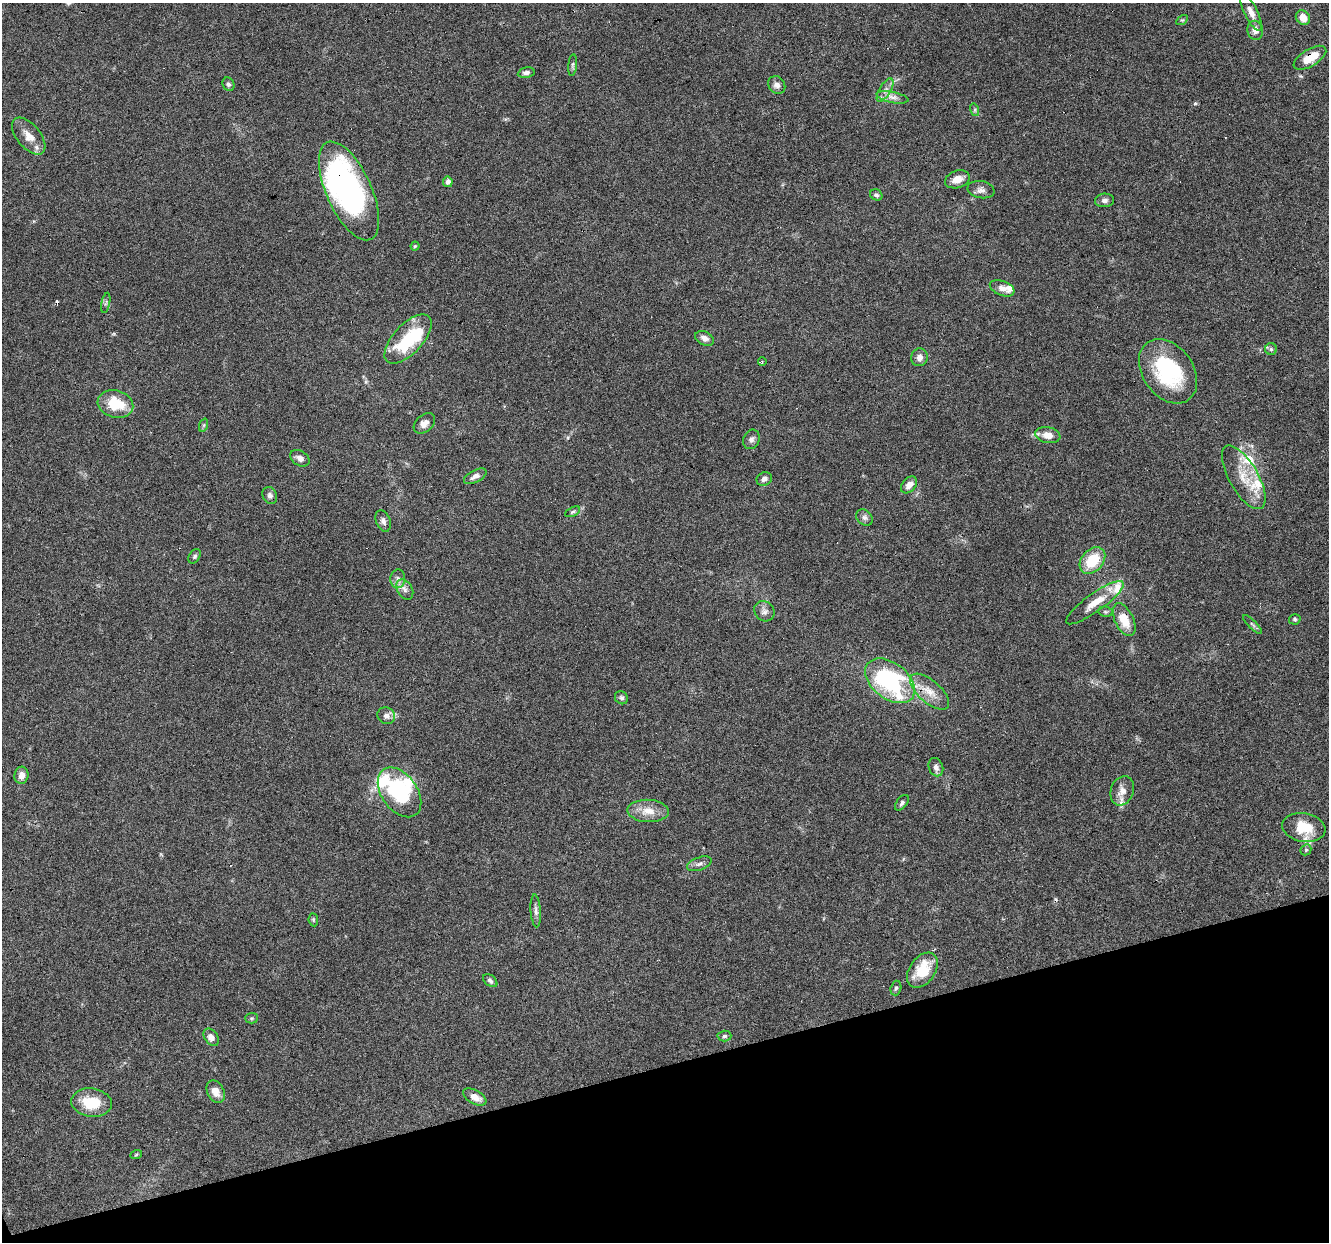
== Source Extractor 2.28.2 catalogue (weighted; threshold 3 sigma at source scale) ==
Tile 14 of 4 x 4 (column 2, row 4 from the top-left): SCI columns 1327-2653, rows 108-1347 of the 5306 x 5122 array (HDU 1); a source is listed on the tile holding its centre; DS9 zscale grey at full resolution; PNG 1331 x 1244 px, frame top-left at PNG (2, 3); each listed source drawn as its Kron ellipse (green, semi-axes under 4 px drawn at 4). Shown black and unused: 14% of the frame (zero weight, under 3 of 6 exposures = <1% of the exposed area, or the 3 px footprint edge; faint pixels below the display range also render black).
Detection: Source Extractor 2.28.2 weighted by HDU 2 'WHT'; one run over the whole footprint, this tile lists its part. Background 0.0592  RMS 0.004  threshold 0.0164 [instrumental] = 3 sigma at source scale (4.09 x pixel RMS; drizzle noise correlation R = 1.36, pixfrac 0.8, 0.0396/0.0396 arcsec/px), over >= 5 px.
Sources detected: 93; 3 inside a brighter object's white glare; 5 cosmic-ray / hot-pixel residue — neither listed nor drawn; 8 inside a brighter listed object's ellipse — not listed separately; the other 77 listed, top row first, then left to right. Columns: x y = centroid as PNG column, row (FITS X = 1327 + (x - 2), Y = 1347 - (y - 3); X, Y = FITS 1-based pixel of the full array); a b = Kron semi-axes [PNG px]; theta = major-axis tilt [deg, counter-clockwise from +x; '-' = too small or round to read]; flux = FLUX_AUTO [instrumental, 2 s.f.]
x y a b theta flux
1251 12 20 6 -64 2.7
1303 18 8 6 -47 3.4
1182 20 6 4 31 0.52
1255 30 9 8 - 2.6
1310 58 18 8 31 7.5
573 65 11 4 85 0.8
526 73 8 5 11 1.3
228 84 7 5 -62 0.86
777 85 9 8 - 1.8
885 90 13 5 59 1.9
892 97 16 5 -11 2.2
975 110 6 4 -73 0.59
29 136 22 11 -50 4.8
957 179 13 8 18 3.9
448 182 5 5 - 1.7
981 190 14 8 -10 1.8
349 191 53 22 -65 91
876 195 6 5 - 0.81
1105 200 9 7 6 1.3
415 246 4 4 - 0.46
1002 288 13 7 -21 2.6
106 303 10 3 79 0.65
705 338 10 6 -26 1.9
408 339 31 14 47 22
1271 349 6 6 - 0.78
919 357 9 8 - 2
762 361 4 3 - 0.36
1168 371 35 25 -54 34
115 404 18 13 -16 12
424 423 12 8 42 2.4
204 425 7 4 71 0.57
1048 435 12 8 -11 4.3
751 439 10 8 65 1.4
300 458 10 7 -33 1.9
475 476 12 6 27 1.7
1244 477 36 14 -60 9.9
764 479 8 6 29 1.5
909 485 9 6 48 2.7
270 495 9 7 -65 1.4
572 512 8 4 26 0.69
864 517 9 7 -42 1.3
383 521 11 7 -69 1.4
195 556 8 5 57 0.83
1092 560 15 10 49 12
398 579 9 7 86 1.7
405 590 11 7 -61 1.9
1095 603 35 9 36 6.7
764 611 11 9 -48 1.9
1105 612 7 5 -8 0.65
1295 619 6 5 - 0.62
1124 620 18 9 -64 7.5
1252 624 12 4 -45 0.8
890 681 28 18 -38 48
930 692 24 11 -41 6
621 698 7 6 - 0.87
386 716 9 8 - 2
936 767 9 7 -70 1.5
21 775 8 7 - 2.6
1122 791 15 11 69 3.2
400 792 28 18 -54 35
902 803 9 5 53 0.86
648 811 21 11 -3 5.3
1304 827 22 14 -10 9.6
1306 850 6 5 - 0.55
699 864 13 6 20 1.5
536 911 16 5 -86 1.4
313 920 6 4 -83 0.57
922 970 19 12 55 11
490 981 8 5 -38 0.95
896 988 7 5 73 0.71
252 1018 6 5 - 0.57
724 1036 7 5 2 0.76
211 1037 10 6 -55 2
216 1092 12 8 -64 3.2
475 1097 12 7 -29 3.4
92 1103 20 14 -8 12
136 1155 6 3 20 0.4
Overlapping masked pixels (flux is a lower limit): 3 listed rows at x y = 1310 58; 349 191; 930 692